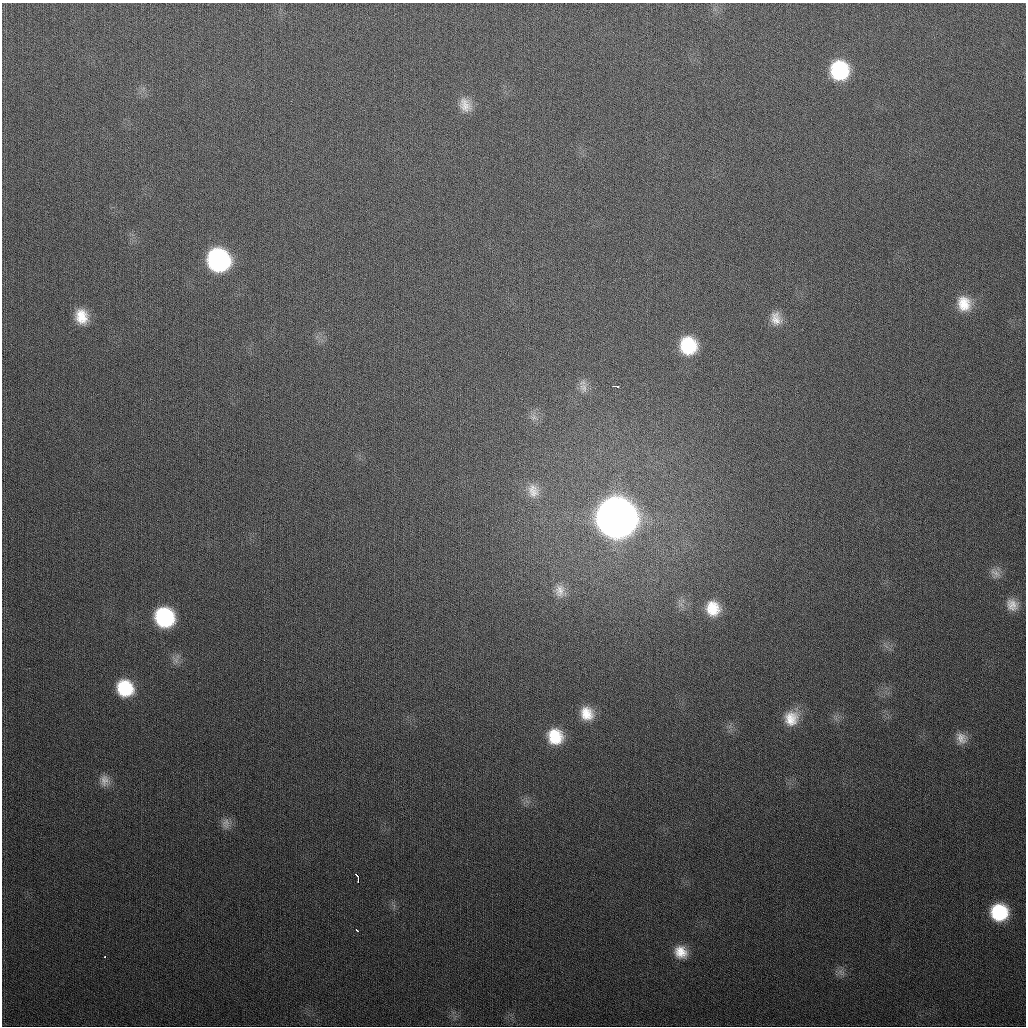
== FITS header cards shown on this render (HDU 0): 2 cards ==
NAXIS1  =                 1024
NAXIS2  =                 1024

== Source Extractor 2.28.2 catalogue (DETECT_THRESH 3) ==
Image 1024 x 1024 px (HDU 0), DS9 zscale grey, 1 PNG px = 1 image px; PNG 1028 x 1028 px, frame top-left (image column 1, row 1024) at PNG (2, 3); no overlay
Background 315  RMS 12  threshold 37.1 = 3 sigma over >= 5 px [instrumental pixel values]
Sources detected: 30; all 30 listed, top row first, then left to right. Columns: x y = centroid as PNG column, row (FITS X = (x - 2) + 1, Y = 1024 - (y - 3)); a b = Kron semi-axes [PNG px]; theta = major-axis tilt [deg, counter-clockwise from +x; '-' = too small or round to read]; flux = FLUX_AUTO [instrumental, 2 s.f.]
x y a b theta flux
839 70 17 16 - 6.1e+04
465 105 19 14 -66 1.1e+04
218 260 18 16 -58 1.6e+05
964 303 19 16 -72 1.8e+04
81 316 16 13 -73 1.7e+04
776 318 18 13 -74 1.0e+04
688 346 17 15 -74 4.1e+04
615 386 7 2 -3 4.1e+03
583 388 13 10 -63 6.2e+03
534 417 9 7 0 3.9e+03
533 491 19 14 -73 1.1e+04
616 518 19 18 - 3.3e+06
995 573 17 11 -50 6.6e+03
560 591 19 13 -89 1.0e+04
1012 605 16 13 -50 9.3e+03
713 608 17 15 -76 2.1e+04
164 617 16 14 -55 8.5e+04
125 688 15 14 - 4.0e+04
587 713 16 14 -57 1.6e+04
791 718 19 17 60 1.8e+04
555 736 16 15 - 2.7e+04
961 738 16 13 -59 8.4e+03
104 781 16 12 -86 7.8e+03
226 823 15 10 82 5.7e+03
357 875 4 3 - 5.1e+03
358 880 4 2 - 3.6e+03
999 912 14 14 - 5.1e+04
357 930 3 2 - 1.7e+03
681 952 16 14 -41 1.4e+04
105 957 3 2 - 1.9e+03